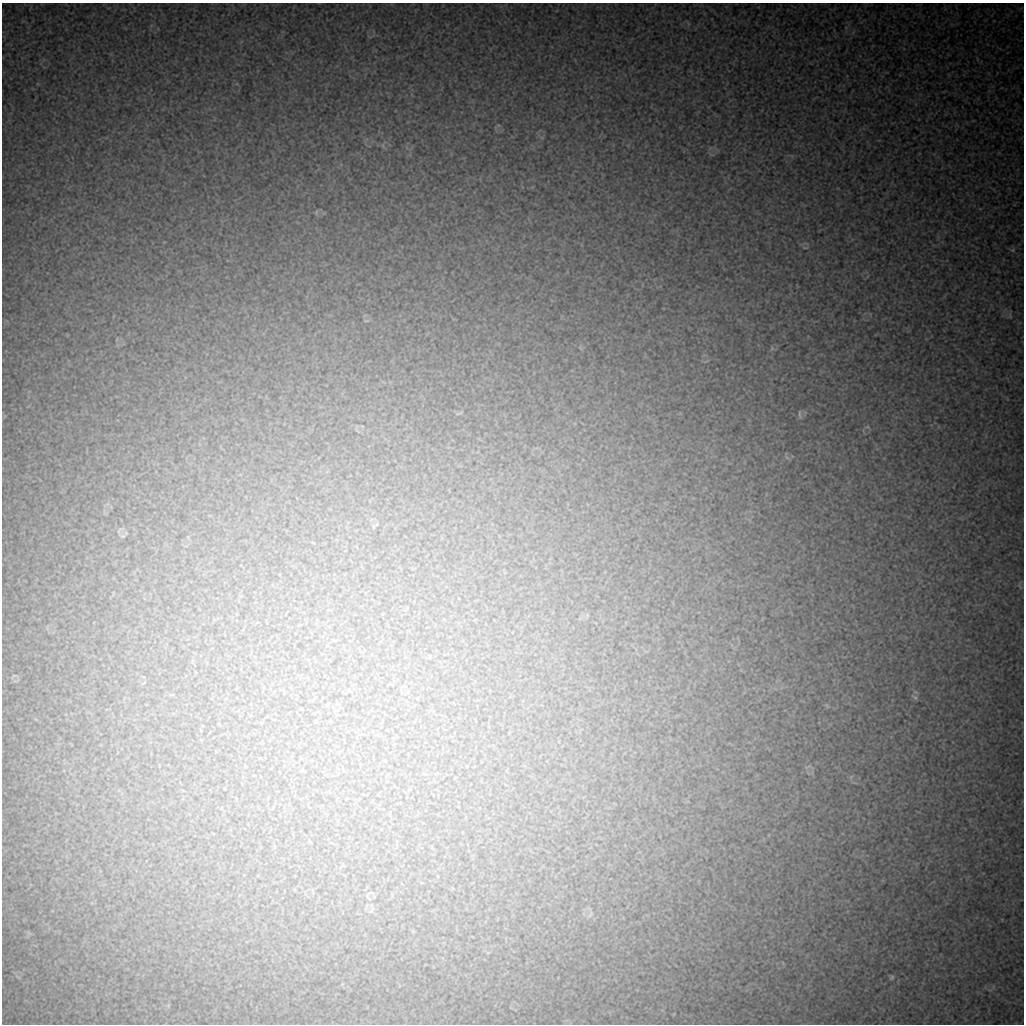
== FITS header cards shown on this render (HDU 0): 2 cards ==
NAXIS1  =                 1022 / length of data axis 1
NAXIS2  =                 1022 / length of data axis 2

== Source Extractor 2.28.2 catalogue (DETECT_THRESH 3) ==
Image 1022 x 1022 px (HDU 0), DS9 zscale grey, 1 PNG px = 1 image px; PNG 1026 x 1026 px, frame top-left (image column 1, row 1022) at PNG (2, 3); no overlay
Background 9190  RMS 47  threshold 142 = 3 sigma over >= 5 px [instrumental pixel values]
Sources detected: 11; all 11 listed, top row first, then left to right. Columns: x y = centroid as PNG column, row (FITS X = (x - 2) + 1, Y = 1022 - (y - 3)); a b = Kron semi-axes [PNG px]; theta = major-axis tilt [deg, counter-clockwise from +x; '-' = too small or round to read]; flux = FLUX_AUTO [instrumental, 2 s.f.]
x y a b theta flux
316 212 8 3 77 3700
805 247 9 3 -4 4800
366 321 8 4 -8 4400
459 413 8 2 23 2900
799 414 12 4 -89 7000
787 457 8 3 -45 5000
377 524 6 4 70 3800
123 536 8 6 19 9000
915 697 6 6 - 7500
590 914 11 3 58 5400
892 977 6 5 - 5600